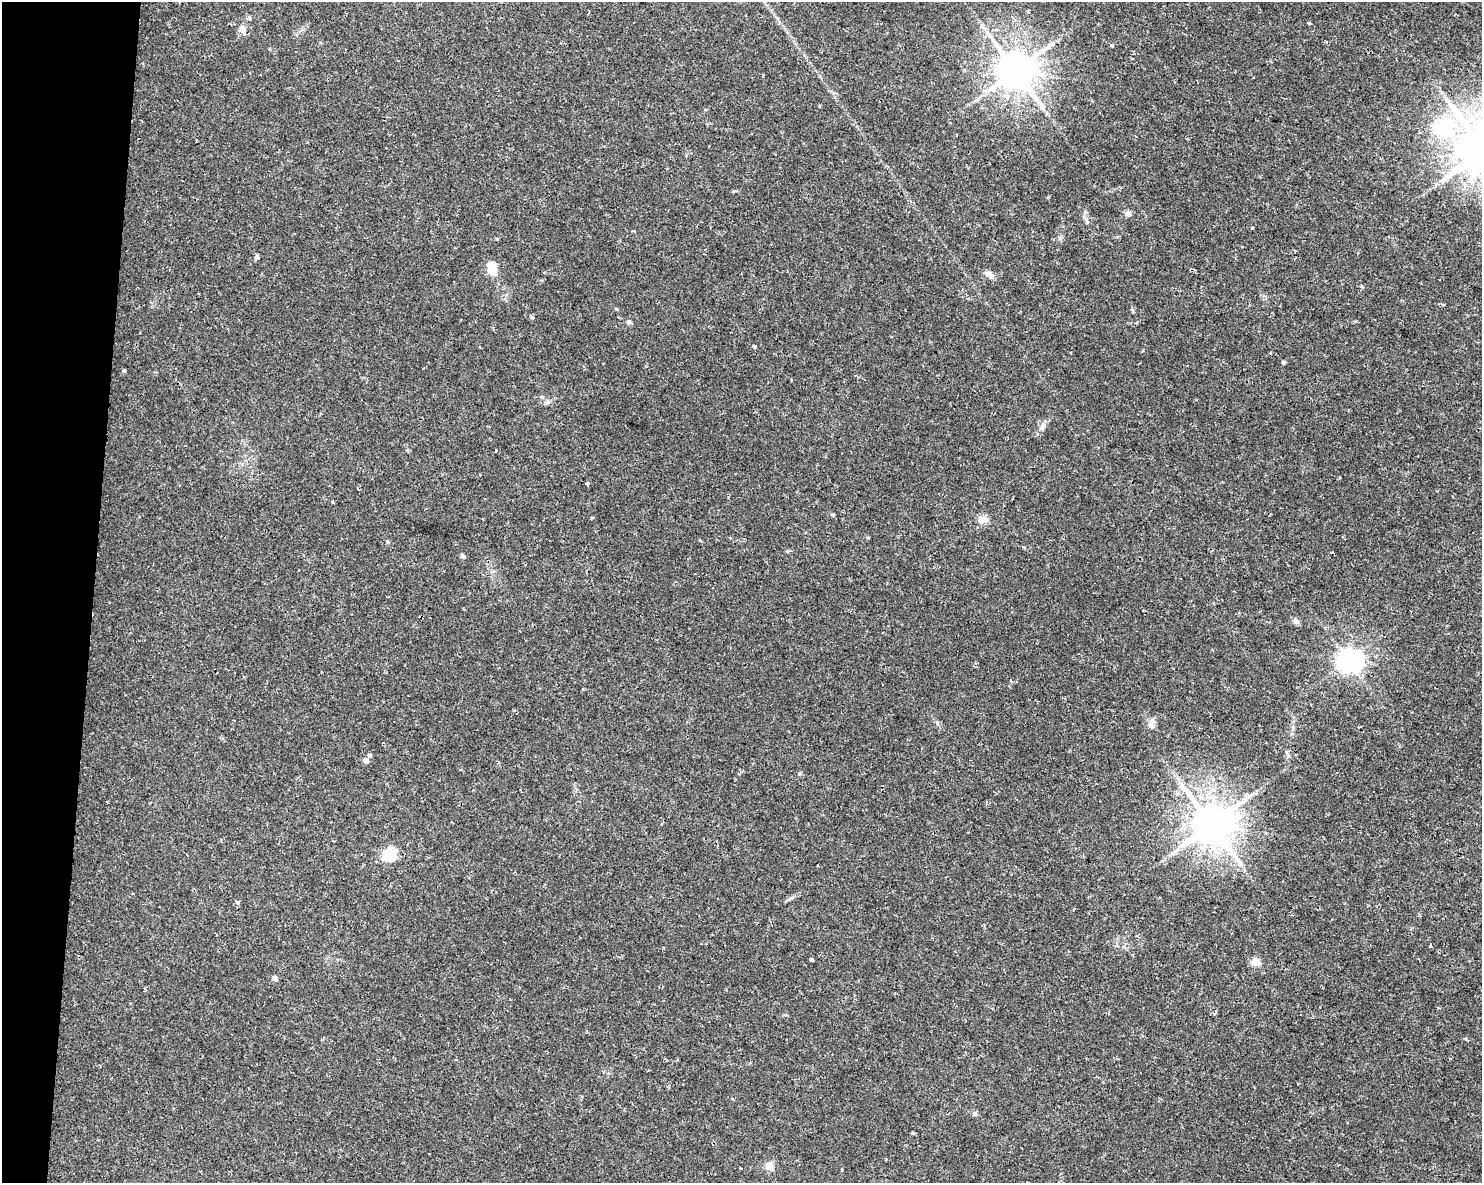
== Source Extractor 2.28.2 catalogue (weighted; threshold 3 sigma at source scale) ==
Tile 7 of 3 x 4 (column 1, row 3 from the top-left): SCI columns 288-1767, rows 1182-2362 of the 4958 x 4735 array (HDU 1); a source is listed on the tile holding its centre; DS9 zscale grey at full resolution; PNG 1484 x 1185 px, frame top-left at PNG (2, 2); no overlay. Shown black and unused: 6% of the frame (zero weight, under 2 of 3 exposures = <1% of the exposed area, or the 3 px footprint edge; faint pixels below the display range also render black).
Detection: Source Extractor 2.28.2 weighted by HDU 2 'WHT'; one run over the whole footprint, this tile lists its part. Background 0.0302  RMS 0.0033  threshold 0.0149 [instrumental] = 3 sigma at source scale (4.5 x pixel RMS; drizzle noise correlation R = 1.50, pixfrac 1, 0.0396/0.0396 arcsec/px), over >= 5 px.
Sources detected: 48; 1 inside a brighter object's white glare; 3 cosmic-ray / hot-pixel residue — not listed; the other 44 listed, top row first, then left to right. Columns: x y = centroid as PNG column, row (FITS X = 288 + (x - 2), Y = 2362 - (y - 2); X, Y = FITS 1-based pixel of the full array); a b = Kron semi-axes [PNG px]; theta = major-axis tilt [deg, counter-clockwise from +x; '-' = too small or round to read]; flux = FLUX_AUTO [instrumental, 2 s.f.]
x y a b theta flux
1309 23 3 3 - 0.56
243 29 13 7 -79 1.6
1326 41 3 3 - 0.47
1112 46 5 3 - 0.36
1015 70 11 10 - 970
820 106 4 3 - 0.31
1443 126 7 7 - 84
1128 213 6 6 - 1.8
1087 221 7 4 -71 0.59
1252 228 3 3 - 0.7
256 256 8 4 81 0.54
492 268 14 8 -76 7
989 275 13 7 -41 1.8
616 309 5 4 - 0.4
532 317 4 4 - 0.68
629 322 7 5 -4 0.66
754 346 4 3 - 2.1
1142 351 4 3 - 0.29
1283 362 5 4 - 0.51
124 370 4 3 - 2.6
547 402 6 6 - 0.77
1043 426 14 5 59 1.4
587 484 3 3 - 1
833 515 4 4 - 0.36
983 519 10 8 -1 2.9
462 556 6 5 - 0.61
1296 621 8 7 - 1
1348 660 7 7 - 240
1150 725 10 8 -46 1.6
369 755 5 4 - 0.54
366 760 5 5 - 1.6
1211 824 12 11 - 1200
389 855 6 6 - 38
1240 863 7 4 -19 0.79
237 903 5 4 - 0.56
1430 946 4 3 - 0.44
811 959 4 3 - 0.58
1255 962 5 5 - 9.9
274 978 5 5 - 1.6
1466 1039 4 4 - 0.64
975 1113 6 6 - 0.73
913 1133 4 4 - 0.34
769 1166 5 5 - 8.6
741 1168 3 3 - 0.7
Unlisted compact peaks at least as high as the median listed source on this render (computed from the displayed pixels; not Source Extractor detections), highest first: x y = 734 191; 387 541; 799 774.